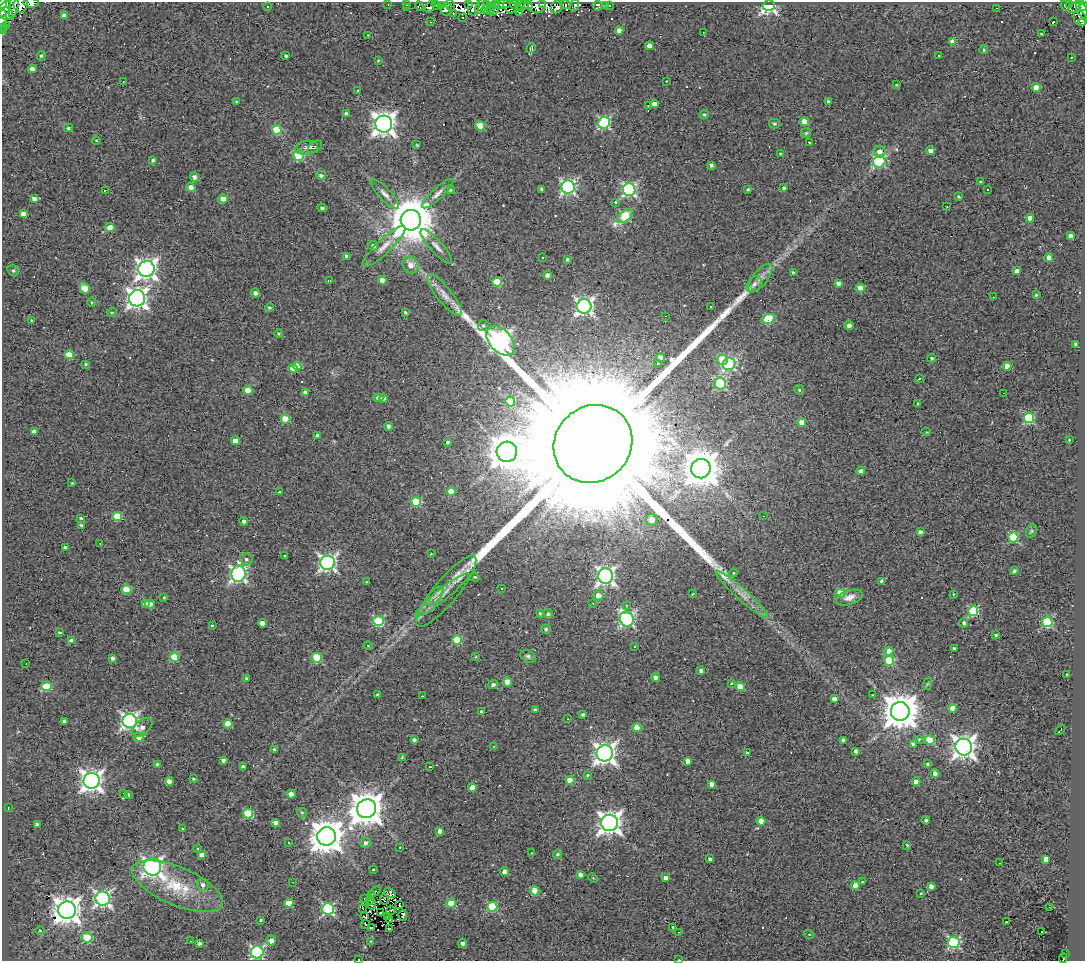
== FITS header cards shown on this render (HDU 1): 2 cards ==
NAXIS1  =                 1083
NAXIS2  =                  959

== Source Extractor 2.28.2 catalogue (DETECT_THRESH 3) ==
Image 1083 x 959 px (HDU 1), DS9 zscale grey, 1 PNG px = 1 image px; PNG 1087 x 963 px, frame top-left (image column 1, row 959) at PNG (2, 2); each listed source drawn as its Kron ellipse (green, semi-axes under 4 px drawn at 4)
Background 0.921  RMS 0.63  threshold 1.89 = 3 sigma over >= 5 px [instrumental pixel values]
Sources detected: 415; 8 with non-positive FLUX_AUTO (blend fragments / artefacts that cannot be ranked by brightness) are neither listed nor drawn; the other 407 listed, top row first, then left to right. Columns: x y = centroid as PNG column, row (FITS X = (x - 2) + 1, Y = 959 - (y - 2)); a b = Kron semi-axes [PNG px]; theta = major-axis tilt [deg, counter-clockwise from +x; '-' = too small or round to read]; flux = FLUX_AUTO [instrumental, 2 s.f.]
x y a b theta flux
3 3 5 3 - 3.2e+03
31 3 7 4 -4 3.0e+02
21 4 8 7 - 1.9e+03
388 4 2 2 - 1.9e+01
407 4 3 2 - 5.6e+01
469 4 3 3 - 2.2e+02
495 4 3 3 - 2.9e+02
503 4 7 3 2 1.0e+03
515 4 4 3 - 9.5e+01
520 4 6 4 77 5.3e+02
543 4 3 2 - 2.9e+02
565 4 5 3 - 3.7e+02
14 5 13 4 79 2.0e+03
436 5 5 4 - 1.4e+02
441 5 4 3 - 5.9e+01
450 5 6 3 -76 2.3e+02
486 5 4 3 - 2.5e+02
491 5 10 3 83 4.0e+02
524 5 5 3 - 6.6e+02
528 5 4 3 - 8.0e+02
537 5 9 8 - 9.4e+02
574 5 6 3 76 2.6e+02
609 5 3 2 - 1.9e+01
1069 5 4 2 - 1.2e+02
267 6 4 2 - 3.1e+01
419 6 5 3 - 3.7e+01
474 6 9 5 87 5.1e+02
482 6 8 5 56 7.2e+02
510 6 7 5 -62 3.3e+02
598 6 5 4 - 8.8e+01
605 6 3 3 - 3.2e+02
769 6 6 5 - 1.1e+04
1065 6 5 3 - 1.6e+02
1084 6 5 4 - 3.4e+02
407 7 3 2 - 2.7e+01
430 7 6 3 50 3.6e+02
557 7 6 5 - 2.6e+02
1075 7 8 4 43 2.3e+02
996 8 3 2 - 6.8e+01
446 9 6 5 - 3.2e+02
486 9 4 3 - 3.2e+02
495 9 6 3 56 1.7e+02
4 10 9 5 56 3.1e+03
1082 10 9 5 -65 5.3e+02
519 12 3 2 - 4.9e+01
7 14 7 6 - 2.9e+03
453 14 4 2 - 5.0e+01
64 16 4 4 - 2.6e+02
463 17 3 2 - 6.9e+01
1080 18 8 6 -61 3.0e+01
3 20 10 3 85 2.2e+03
431 22 2 2 - 3.0e+01
1054 22 3 3 - 9.3e+02
1083 23 4 3 - 5.1e+01
6 25 2 2 - 9.2e+00
2 27 2 2 - 8.7e+01
3 31 3 2 - 6.4e+01
619 31 4 4 - 2.1e+02
703 32 2 2 - 3.4e+01
1041 34 3 2 - 2.8e+01
368 35 3 2 - 2.4e+01
953 42 4 4 - 5.2e+02
649 46 4 4 - 3.2e+02
531 48 5 3 - 4.4e+01
984 50 4 4 - 5.2e+01
41 56 5 4 - 5.8e+01
286 56 4 3 - 6.7e+01
939 56 3 3 - 8.6e+01
1071 57 3 2 - 3.2e+01
378 60 4 2 - 3.1e+01
32 69 4 4 - 3.4e+02
123 81 2 2 - 3.4e+01
666 81 2 2 - 3.2e+01
896 85 3 2 - 3.2e+01
1036 87 4 4 - 4.8e+02
358 90 3 3 - 5.8e+02
236 101 3 3 - 5.5e+01
828 101 3 3 - 8.4e+01
654 104 4 4 - 3.5e+02
648 106 3 2 - 3.6e+01
346 114 4 3 - 1.0e+02
704 115 4 4 - 6.3e+01
804 122 4 4 - 5.8e+02
604 123 6 6 - 5.6e+03
384 124 8 8 - 3.6e+04
774 124 5 5 - 6.1e+01
480 126 5 4 - 1.1e+03
68 128 5 4 - 7.7e+01
277 130 5 4 - 1.3e+03
806 133 5 5 - 5.7e+01
96 140 4 3 - 3.3e+01
809 142 2 2 - 3.5e+01
417 145 3 2 - 3.4e+01
315 147 8 5 38 9.2e+01
306 148 12 7 8 1.9e+02
930 151 5 4 - 1.8e+02
880 152 6 6 - 2.7e+02
781 154 3 3 - 1.7e+02
299 156 5 5 - 2.3e+03
153 160 4 3 - 9.2e+01
879 162 6 6 - 4.5e+03
711 165 4 3 - 1.1e+02
321 175 5 4 - 9.7e+01
194 177 5 4 - 1.9e+02
980 182 3 2 - 5.9e+01
191 187 4 4 - 3.5e+02
568 187 6 6 - 1.0e+04
784 188 4 3 - 6.9e+01
542 189 4 3 - 7.7e+01
105 190 3 3 - 2.0e+02
450 190 5 4 - 8.6e+01
629 190 6 6 - 8.3e+03
748 190 3 2 - 5.3e+01
988 190 3 3 - 6.5e+01
385 194 20 6 -46 2.6e+02
438 194 21 5 43 2.6e+02
959 196 4 4 - 6.2e+01
34 199 4 3 - 2.1e+02
223 199 4 4 - 4.2e+02
615 202 3 3 - 9.8e+02
947 207 3 2 - 2.5e+01
322 208 4 3 - 8.3e+01
23 214 4 4 - 2.6e+02
625 216 9 5 39 2.7e+03
1030 218 4 4 - 4.1e+02
411 220 10 10 - 2.0e+05
110 228 4 4 - 4.1e+02
1071 236 4 4 - 1.8e+02
373 246 5 5 - 1.6e+02
384 246 29 7 44 4.6e+02
436 246 22 6 -48 2.8e+02
347 256 4 3 - 1.2e+02
542 257 3 3 - 5.7e+01
1049 258 4 4 - 5.1e+02
567 259 4 3 - 7.7e+01
410 265 9 7 -50 3.7e+02
146 269 8 8 - 2.5e+04
13 271 6 5 - 7.1e+01
1017 271 4 4 - 3.1e+02
794 273 3 3 - 1.3e+02
548 275 4 4 - 3.4e+02
760 278 17 7 52 3.1e+02
382 280 4 4 - 3.7e+02
330 281 3 2 - 3.8e+01
497 282 5 4 - 1.6e+03
838 283 4 4 - 1.7e+02
754 284 9 6 51 1.8e+02
85 288 5 4 - 1.4e+03
860 288 4 4 - 4.5e+02
255 293 4 4 - 1.6e+02
444 295 26 7 -52 4.7e+02
1036 295 4 3 - 5.9e+01
993 297 2 2 - 2.0e+01
137 298 8 8 - 2.4e+04
91 302 4 3 - 3.7e+01
584 306 7 7 - 1.5e+04
711 307 3 3 - 1.3e+02
269 308 4 4 - 6.8e+01
112 312 5 3 - 4.0e+01
405 312 3 3 - 6.2e+01
665 316 2 2 - 2.2e+01
768 319 7 4 17 2.1e+03
32 321 4 3 - 9.3e+01
483 325 5 5 - 8.8e+01
849 326 5 4 - 2.1e+02
279 334 4 4 - 5.6e+01
500 341 17 11 -47 2.4e+04
1076 344 3 3 - 8.0e+01
69 355 4 4 - 9.0e+02
660 358 4 4 - 4.2e+02
932 358 4 4 - 8.4e+01
723 360 5 5 - 1.7e+03
658 363 3 2 - 4.0e+01
86 364 3 3 - 4.8e+01
729 364 6 6 - 5.1e+03
297 366 4 4 - 7.1e+02
1007 366 4 4 - 5.4e+02
293 368 4 4 - 4.4e+02
920 378 3 3 - 5.3e+01
720 384 6 5 - 4.2e+03
248 390 4 4 - 7.2e+02
799 390 5 4 - 6.1e+01
305 393 4 4 - 2.3e+02
1003 393 2 2 - 2.1e+01
378 398 5 4 - 1.7e+02
383 399 4 4 - 2.6e+02
510 402 5 5 - 1.2e+03
917 404 3 3 - 1.3e+02
1029 418 5 5 - 3.1e+03
285 419 5 4 - 1.1e+03
802 422 4 4 - 3.9e+02
388 426 4 4 - 1.5e+02
34 432 4 4 - 2.9e+02
926 432 5 4 - 5.0e+01
318 436 4 4 - 1.4e+02
1069 440 2 2 - 3.5e+01
235 441 4 4 - 3.7e+02
448 442 3 3 - 5.3e+01
593 444 41 37 42 3.4e+06
507 452 10 10 - 1.1e+05
701 469 10 9 - 1.2e+05
861 471 4 4 - 2.5e+02
72 483 4 3 - 4.2e+01
279 492 3 3 - 2.9e+02
451 492 4 4 - 9.1e+02
416 502 5 4 - 1.9e+03
117 516 5 4 - 1.1e+03
763 516 2 2 - 2.2e+01
81 518 3 3 - 5.2e+01
652 520 6 5 - 3.9e+02
244 521 4 4 - 1.4e+02
81 525 3 3 - 7.1e+01
1031 531 7 5 61 7.7e+01
920 532 4 3 - 1.3e+02
1013 537 5 5 - 2.6e+03
100 543 2 2 - 3.4e+01
65 548 4 4 - 1.8e+02
431 554 3 2 - 2.9e+01
285 556 3 3 - 3.6e+01
246 559 6 6 - 1.1e+02
328 563 7 7 - 1.4e+04
1014 571 4 4 - 9.3e+01
733 573 4 4 - 4.1e+01
239 574 8 7 - 1.2e+04
606 576 7 7 - 1.5e+04
475 577 5 4 - 4.7e+01
367 582 3 3 - 3.3e+01
882 582 4 3 - 1.8e+02
126 589 5 4 - 1.2e+03
501 589 3 3 - 2.8e+02
446 591 45 12 51 8.1e+02
840 593 5 4 - 1.1e+03
692 594 3 2 - 3.0e+01
742 594 35 5 -42 5.5e+02
953 594 4 3 - 4.0e+01
442 595 34 6 39 5.5e+02
598 595 5 5 - 3.7e+02
434 596 11 6 44 2.0e+02
164 597 4 4 - 3.9e+01
849 597 14 7 17 2.7e+02
593 603 3 3 - 3.6e+01
145 604 4 3 - 1.8e+02
150 604 5 4 - 2.9e+02
627 605 3 3 - 5.2e+01
973 611 5 5 - 3.1e+03
540 613 3 3 - 5.7e+01
548 614 5 4 - 8.1e+01
627 619 8 7 - 8.7e+03
378 621 5 5 - 3.5e+03
1047 622 5 5 - 3.1e+03
262 623 4 4 - 3.2e+02
964 623 5 4 - 1.1e+02
212 625 3 3 - 4.7e+01
546 629 5 4 - 7.3e+01
60 632 3 2 - 5.6e+01
996 635 4 3 - 7.5e+01
457 640 5 4 - 1.6e+03
72 641 4 4 - 3.9e+02
368 646 4 3 - 3.9e+01
635 646 3 2 - 5.1e+01
954 649 3 3 - 9.5e+01
889 651 4 4 - 3.5e+02
528 656 8 6 -28 1.1e+02
174 657 4 4 - 1.2e+03
476 657 3 2 - 3.5e+01
113 658 4 3 - 1.5e+02
317 658 5 5 - 1.9e+03
889 661 5 5 - 2.0e+03
26 664 2 2 - 2.5e+01
701 671 4 4 - 1.7e+02
1067 675 3 3 - 4.9e+01
656 677 4 4 - 2.0e+02
247 679 4 3 - 1.2e+02
508 682 4 4 - 8.9e+02
731 684 3 3 - 1.2e+02
927 684 6 4 71 6.8e+01
493 685 5 4 - 1.3e+02
46 686 5 4 - 1.1e+03
740 687 4 4 - 6.7e+02
377 695 4 3 - 7.4e+01
873 695 3 3 - 4.6e+01
422 696 3 2 - 3.8e+01
834 699 4 4 - 2.1e+02
952 708 4 4 - 4.6e+02
535 710 3 3 - 7.7e+01
900 711 9 9 - 1.1e+05
482 712 3 3 - 1.3e+02
583 714 3 3 - 7.2e+01
568 719 3 2 - 1.3e+02
65 721 4 3 - 1.4e+02
130 721 7 7 - 1.3e+04
228 724 4 4 - 8.2e+02
142 727 12 7 40 3.0e+02
637 728 4 4 - 7.6e+02
1060 730 6 2 49 3.0e+01
139 737 5 5 - 2.4e+02
919 739 4 3 - 4.9e+01
414 740 4 3 - 1.1e+02
843 740 4 4 - 1.5e+02
930 740 5 5 - 1.8e+03
913 744 4 3 - 1.4e+02
493 746 2 2 - 2.5e+01
964 747 8 8 - 3.2e+04
275 750 4 3 - 1.3e+02
856 751 4 4 - 1.7e+02
605 753 8 8 - 2.8e+04
747 753 4 3 - 8.5e+01
402 758 3 2 - 5.6e+01
223 760 4 3 - 1.6e+02
687 761 4 4 - 2.6e+02
927 764 4 4 - 7.9e+01
158 765 4 3 - 2.1e+02
243 767 4 3 - 1.4e+02
430 767 3 2 - 3.8e+01
935 773 4 4 - 1.7e+02
587 775 4 3 - 4.1e+01
193 779 4 3 - 5.7e+01
570 780 4 4 - 5.1e+02
92 781 8 8 - 3.0e+04
169 781 4 4 - 4.2e+02
916 782 4 4 - 4.6e+02
712 784 4 4 - 2.6e+02
472 788 4 4 - 5.7e+02
123 793 3 3 - 9.5e+01
128 794 4 3 - 7.6e+01
291 794 4 4 - 3.7e+02
8 808 2 2 - 2.4e+01
367 809 10 9 - 9.5e+04
302 813 5 4 - 5.7e+01
248 814 5 5 - 2.3e+03
926 820 4 4 - 8.9e+01
761 821 4 4 - 8.0e+02
276 823 4 4 - 2.8e+02
610 823 8 8 - 3.3e+04
37 824 4 3 - 8.8e+01
183 828 3 2 - 4.4e+01
440 831 4 4 - 1.7e+02
327 836 9 9 - 8.9e+04
289 843 3 2 - 5.9e+01
365 843 5 5 - 1.4e+02
907 845 4 3 - 4.4e+01
400 847 2 2 - 2.3e+01
198 848 3 3 - 1.8e+02
531 853 3 2 - 3.6e+01
558 854 4 4 - 6.2e+01
202 855 4 4 - 4.3e+02
710 859 4 3 - 8.7e+01
1046 859 4 4 - 4.3e+02
1000 863 3 2 - 6.2e+01
152 867 9 8 - 1.8e+04
373 870 3 2 - 3.2e+01
504 872 4 4 - 3.8e+02
580 875 4 4 - 2.2e+02
593 878 5 3 - 3.9e+01
665 878 4 3 - 2.1e+02
293 882 2 2 - 2.5e+01
862 882 3 3 - 3.7e+01
203 885 6 5 - 1.7e+02
177 886 48 19 -23 2.3e+03
855 886 4 4 - 4.6e+02
931 886 4 4 - 2.0e+02
375 891 6 2 39 2.9e+01
535 891 4 4 - 8.5e+02
390 893 6 4 -32 1.0e+02
921 893 3 2 - 3.7e+01
371 895 4 3 - 6.9e+01
364 898 2 2 - 3.3e+01
103 899 7 7 - 1.1e+04
384 899 5 3 - 3.7e+01
369 900 3 2 - 2.1e+01
289 903 4 4 - 8.3e+02
451 903 4 4 - 9.3e+02
372 904 5 2 - 4.7e+01
399 904 4 2 - 3.2e+01
492 907 5 5 - 2.5e+03
1049 907 2 2 - 2.5e+01
363 908 3 2 - 2.9e+01
328 909 6 5 - 5.5e+03
67 910 9 8 - 5.5e+04
391 910 5 3 - 2.7e+01
381 913 4 2 - 6.2e+01
403 915 5 3 - 9.4e+01
364 917 4 2 - 3.4e+01
387 917 4 3 - 5.6e+01
390 919 4 3 - 7.2e+01
261 920 3 3 - 4.8e+01
1006 922 3 3 - 1.2e+02
366 925 4 2 - 8.7e+01
673 927 4 3 - 4.5e+01
371 928 4 2 - 8.1e+01
389 929 3 2 - 3.5e+01
40 930 5 3 - 3.8e+01
678 932 2 2 - 2.3e+01
1041 932 2 2 - 2.5e+01
809 934 5 3 - 3.4e+01
87 937 5 5 - 1.7e+03
191 941 3 2 - 4.7e+01
271 941 5 5 - 2.0e+02
370 941 4 2 - 2.8e+01
954 942 6 5 - 5.6e+03
200 943 4 3 - 1.1e+02
463 943 4 4 - 1.5e+02
257 952 6 6 - 7.2e+03
1066 954 2 2 - 4.2e+01
1063 958 5 2 - 8.3e+01
359 960 3 2 - 3.9e+01
679 960 3 2 - 2.5e+01
At the frame edge (FLAGS 8, measured only in part): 13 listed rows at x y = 3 3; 31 3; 21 4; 14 5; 1084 6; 4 10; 3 20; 1083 23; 2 27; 3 31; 1063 958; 359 960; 679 960
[8 non-positive-flux detections neither listed nor drawn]